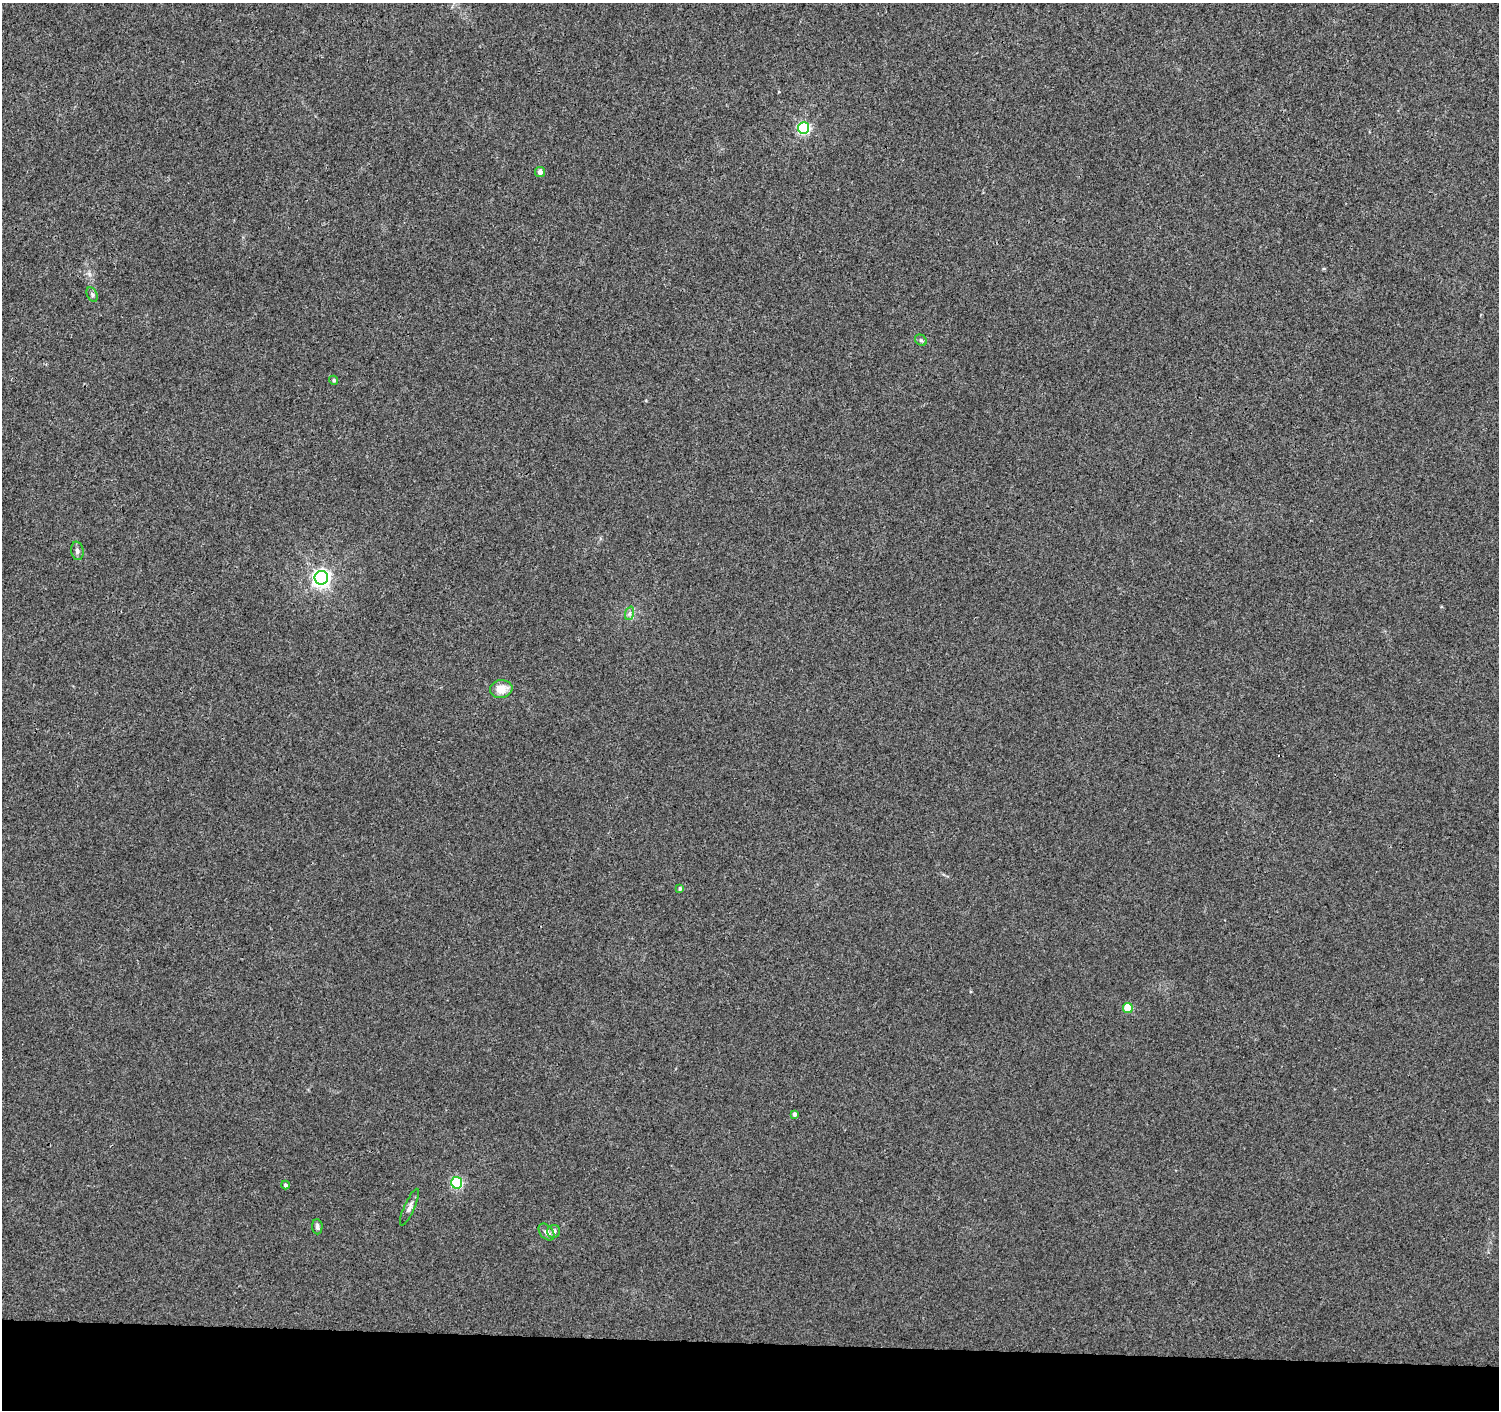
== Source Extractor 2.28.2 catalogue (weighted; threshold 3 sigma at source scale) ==
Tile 8 of 3 x 3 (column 2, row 3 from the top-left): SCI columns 1497-2993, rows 228-1635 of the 4497 x 4733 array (HDU 1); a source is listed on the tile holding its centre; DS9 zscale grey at full resolution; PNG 1501 x 1412 px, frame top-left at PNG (2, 3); each listed source drawn as its Kron ellipse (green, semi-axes under 4 px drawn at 4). Shown black and unused: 5% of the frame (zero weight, under 3 of 4 exposures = <1% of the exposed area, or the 3 px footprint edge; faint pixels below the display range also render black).
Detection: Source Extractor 2.28.2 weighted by HDU 2 'WHT'; one run over the whole footprint, this tile lists its part. Background 0.0067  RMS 0.0028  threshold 0.0125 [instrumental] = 3 sigma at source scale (4.5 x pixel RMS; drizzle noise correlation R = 1.50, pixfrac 1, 0.0396/0.0396 arcsec/px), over >= 5 px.
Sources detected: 18; all 18 listed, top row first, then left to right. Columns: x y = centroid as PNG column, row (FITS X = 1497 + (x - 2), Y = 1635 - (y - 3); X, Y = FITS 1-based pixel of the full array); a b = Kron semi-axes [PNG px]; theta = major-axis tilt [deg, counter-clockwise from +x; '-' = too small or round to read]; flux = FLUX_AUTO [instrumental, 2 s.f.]
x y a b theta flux
804 128 6 5 - 40
540 172 5 5 - 1.5
92 295 8 5 -64 0.55
921 340 6 5 - 0.48
334 380 4 4 - 0.39
77 551 9 6 -81 0.84
321 578 7 6 - 120
630 613 7 4 71 0.65
501 689 11 9 10 3.4
680 888 4 4 - 0.48
1128 1008 5 4 - 7.6
794 1114 4 4 - 0.74
457 1183 6 5 - 28
285 1185 4 4 - 0.55
409 1207 20 5 66 1.3
317 1227 7 5 -85 0.83
554 1231 6 6 - 1.1
547 1232 10 6 -49 1.5